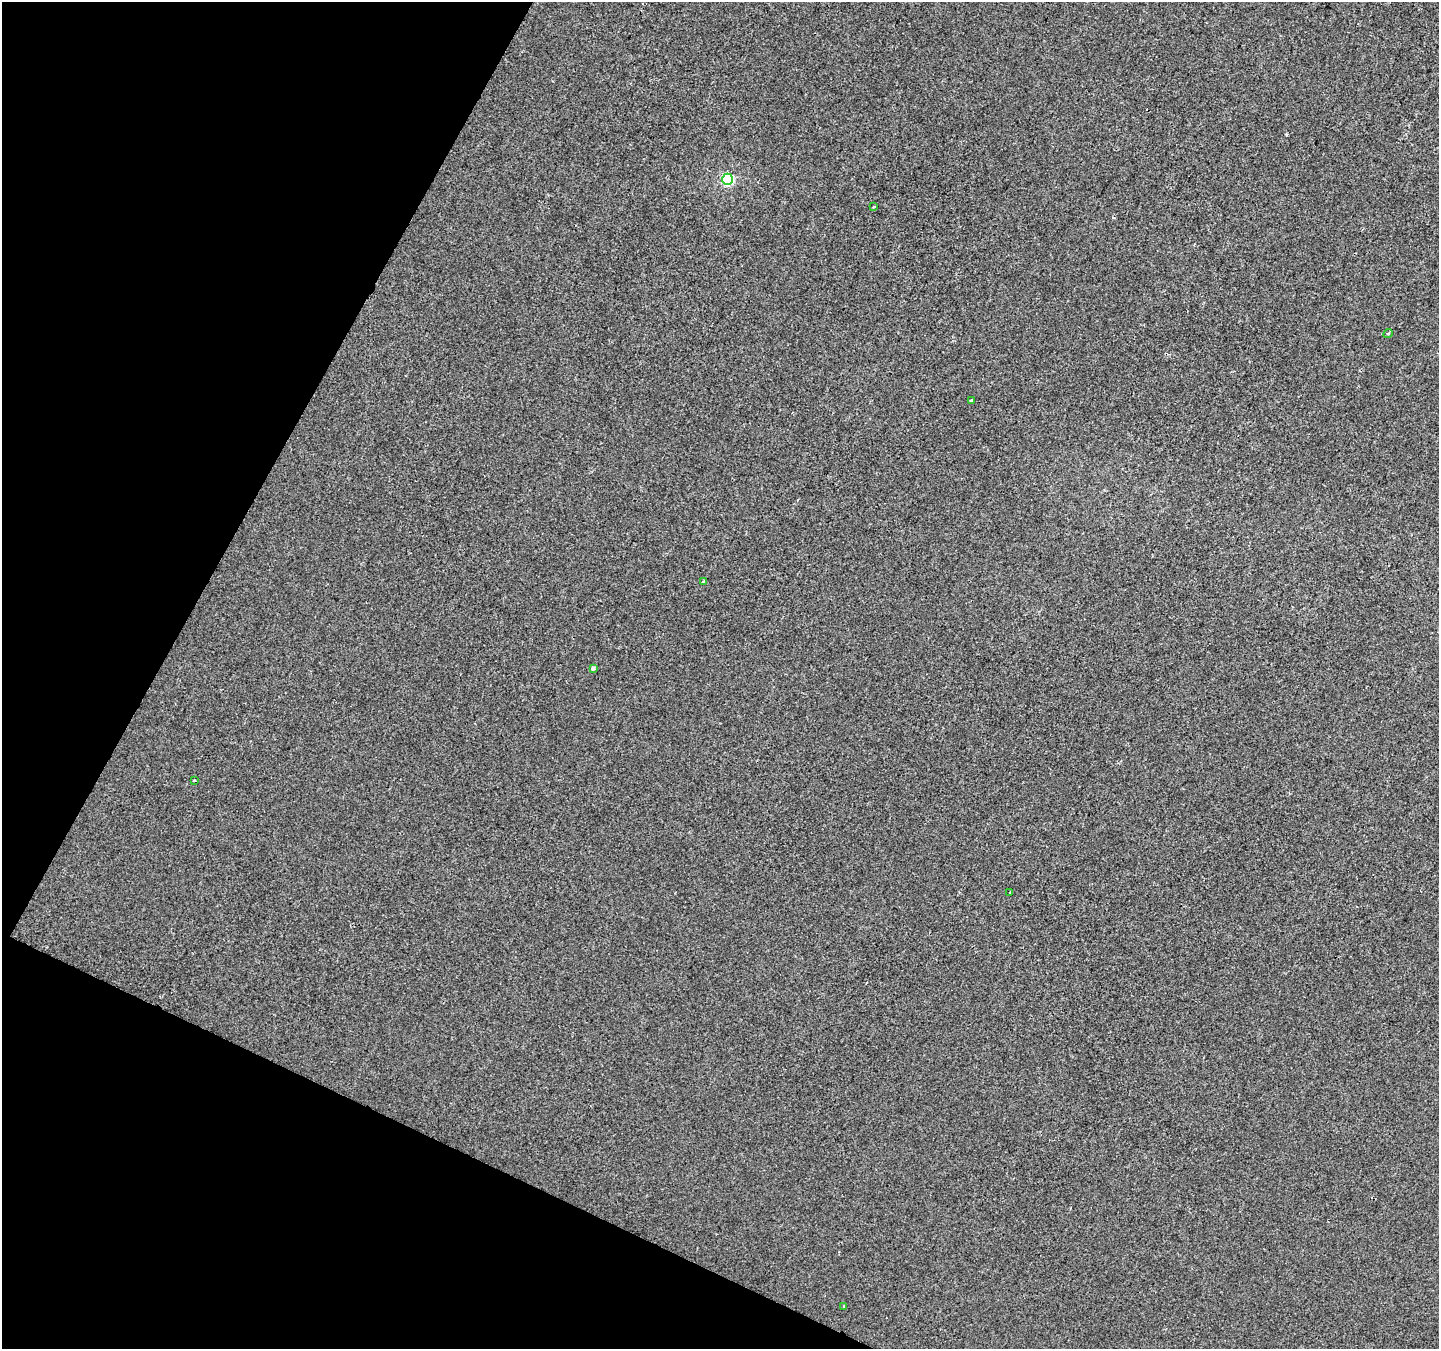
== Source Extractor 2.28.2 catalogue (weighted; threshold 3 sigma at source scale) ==
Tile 9 of 4 x 4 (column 1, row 3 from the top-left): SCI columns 6-1442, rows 1612-2958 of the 5752 x 5851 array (HDU 1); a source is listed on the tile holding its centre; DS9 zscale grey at full resolution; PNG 1441 x 1351 px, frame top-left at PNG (2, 2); each listed source drawn as its Kron ellipse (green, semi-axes under 4 px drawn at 4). Shown black and unused: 22% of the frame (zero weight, under 2 of 3 exposures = <1% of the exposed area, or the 3 px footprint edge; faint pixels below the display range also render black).
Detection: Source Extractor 2.28.2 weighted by HDU 2 'WHT'; one run over the whole footprint, this tile lists its part. Background -3.62e-04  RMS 0.0045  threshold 0.0203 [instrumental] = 3 sigma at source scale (4.5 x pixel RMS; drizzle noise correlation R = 1.50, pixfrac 1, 0.0396/0.0396 arcsec/px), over >= 5 px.
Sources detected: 9; all 9 listed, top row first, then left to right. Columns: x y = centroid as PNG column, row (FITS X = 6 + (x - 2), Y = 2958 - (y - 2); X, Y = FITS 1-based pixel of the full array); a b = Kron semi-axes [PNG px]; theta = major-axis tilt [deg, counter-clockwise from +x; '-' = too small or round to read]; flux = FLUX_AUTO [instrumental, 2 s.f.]
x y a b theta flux
728 179 5 5 - 47
874 207 3 2 - 0.58
1388 333 5 4 - 0.69
971 401 3 3 - 0.46
703 582 4 3 - 2.5
593 668 4 3 - 2.5
194 780 3 3 - 0.68
1010 892 3 3 - 0.82
844 1307 4 3 - 2.1